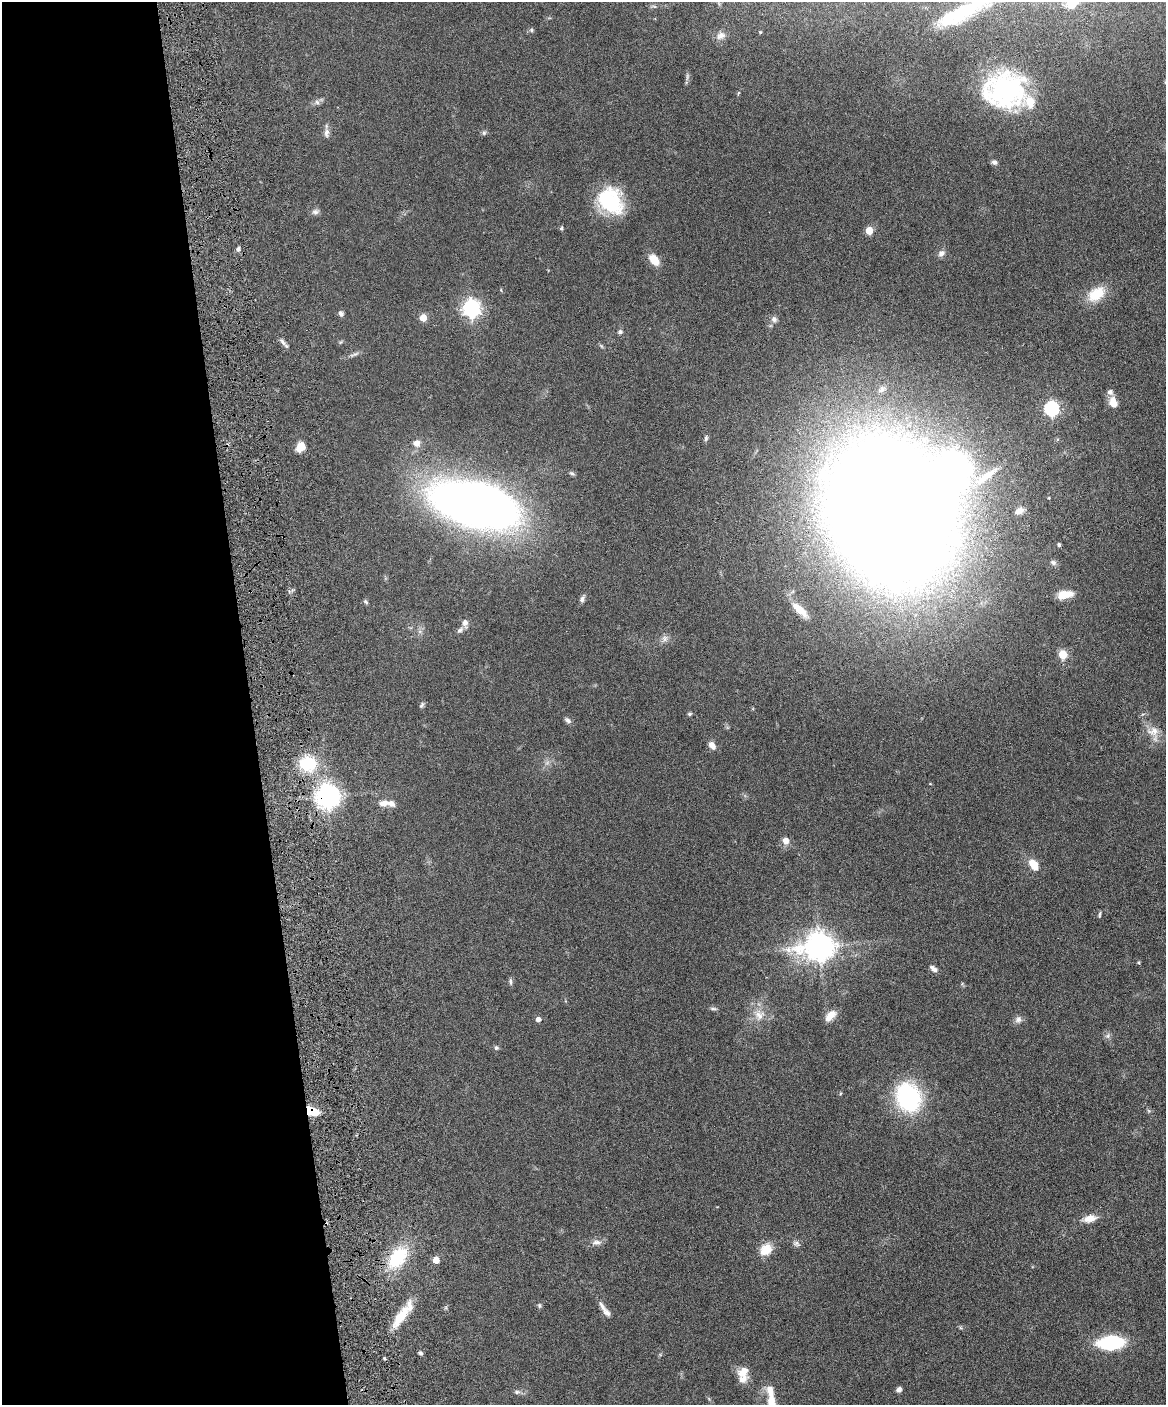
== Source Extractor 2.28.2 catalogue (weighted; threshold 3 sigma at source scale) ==
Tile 5 of 4 x 3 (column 1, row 2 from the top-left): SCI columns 59-1222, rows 1648-3050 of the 4773 x 4593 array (HDU 1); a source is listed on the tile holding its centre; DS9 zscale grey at full resolution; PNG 1168 x 1407 px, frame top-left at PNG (2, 2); no overlay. Shown black and unused: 21% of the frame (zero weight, under 4 of 8 exposures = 3% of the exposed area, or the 3 px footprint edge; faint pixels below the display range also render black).
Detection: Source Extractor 2.28.2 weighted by HDU 2 'WHT'; one run over the whole footprint, this tile lists its part. Background 0.0802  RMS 0.0046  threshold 0.0187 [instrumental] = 3 sigma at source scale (4.09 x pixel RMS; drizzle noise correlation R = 1.36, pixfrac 0.8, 0.05/0.05 arcsec/px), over >= 5 px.
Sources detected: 95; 2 inside a brighter object's white glare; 1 cosmic-ray / hot-pixel residue — not listed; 6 inside a brighter listed object's ellipse — not listed separately; the other 86 listed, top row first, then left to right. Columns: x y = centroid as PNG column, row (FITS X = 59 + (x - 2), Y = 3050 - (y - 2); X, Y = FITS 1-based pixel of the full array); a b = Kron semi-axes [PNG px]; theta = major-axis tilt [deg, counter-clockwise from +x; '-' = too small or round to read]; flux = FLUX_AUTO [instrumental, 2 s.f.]
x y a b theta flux
1072 5 13 9 14 4
962 13 68 16 26 27
531 30 5 5 - 0.7
760 32 4 3 - 0.37
721 36 13 9 25 2.4
1004 90 48 40 5 61
738 93 6 3 70 0.43
317 102 7 6 - 1.2
326 133 13 7 89 1.9
484 133 7 5 45 0.83
994 162 7 6 - 1.3
611 201 31 24 -53 28
315 212 9 7 -14 1.4
561 228 4 4 - 0.81
869 231 5 5 - 10
238 249 5 5 - 1.2
941 253 10 7 40 1.7
654 260 12 8 -50 7.4
501 290 5 3 - 0.38
1096 294 24 15 35 10
471 308 7 7 - 160
341 313 7 5 -57 1.2
423 318 5 5 - 7.3
774 319 8 7 - 1.4
620 332 6 5 - 0.95
283 342 13 5 -54 1.6
354 354 15 4 24 1.3
882 389 10 7 42 1.6
1113 403 12 8 -68 4.4
1051 409 6 6 - 85
706 438 8 5 80 0.86
416 443 9 8 - 2.7
301 447 9 8 - 5.5
572 473 7 5 -21 0.83
986 476 41 9 37 9.6
475 505 56 27 -13 520
890 511 82 66 -65 2500
1019 511 11 7 26 2.2
1059 545 4 3 - 0.9
1053 562 8 6 -26 1.1
1065 594 17 8 10 5.9
582 599 8 6 70 1.5
366 602 6 5 - 0.73
800 610 27 9 -43 6.8
465 623 10 7 -84 2.1
460 630 10 6 44 1.3
665 638 9 8 - 1.8
1063 654 5 5 - 16
422 705 8 5 53 0.82
689 714 5 4 - 0.63
568 720 10 6 -36 1.2
1153 731 16 10 12 4.2
712 746 9 6 -57 2.8
308 764 20 18 -12 17
327 796 8 8 - 380
384 803 12 7 10 3
785 841 9 8 - 2.8
1034 865 11 7 -55 7.2
1099 915 9 3 83 0.62
820 946 11 9 3 560
933 969 10 5 -34 1.9
510 982 11 3 -87 0.81
713 1009 10 3 -7 0.77
759 1015 16 14 -60 5.7
830 1015 15 8 45 4.4
538 1019 5 4 - 2.1
1018 1019 9 9 - 1.8
1108 1036 8 6 46 1.2
496 1048 6 6 - 0.81
908 1097 26 21 -68 54
312 1111 13 8 -14 9.3
1090 1219 17 8 10 4.3
597 1242 11 7 0 2
796 1244 10 7 -13 1.3
766 1249 16 12 40 6.3
397 1258 29 17 53 22
436 1260 5 5 - 5.6
539 1306 5 5 - 0.73
602 1307 18 6 -59 2.4
401 1316 35 11 55 11
1111 1343 17 9 3 50
420 1353 5 4 - 0.84
743 1372 15 11 36 4.9
899 1390 5 5 - 1.8
517 1392 8 5 -8 1.1
771 1403 24 10 -85 8.9
Overlapping masked pixels (flux is a lower limit): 2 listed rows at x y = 327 796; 312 1111
Isophote crosses this tile's border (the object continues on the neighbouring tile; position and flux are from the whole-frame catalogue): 3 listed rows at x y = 1072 5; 962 13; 771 1403